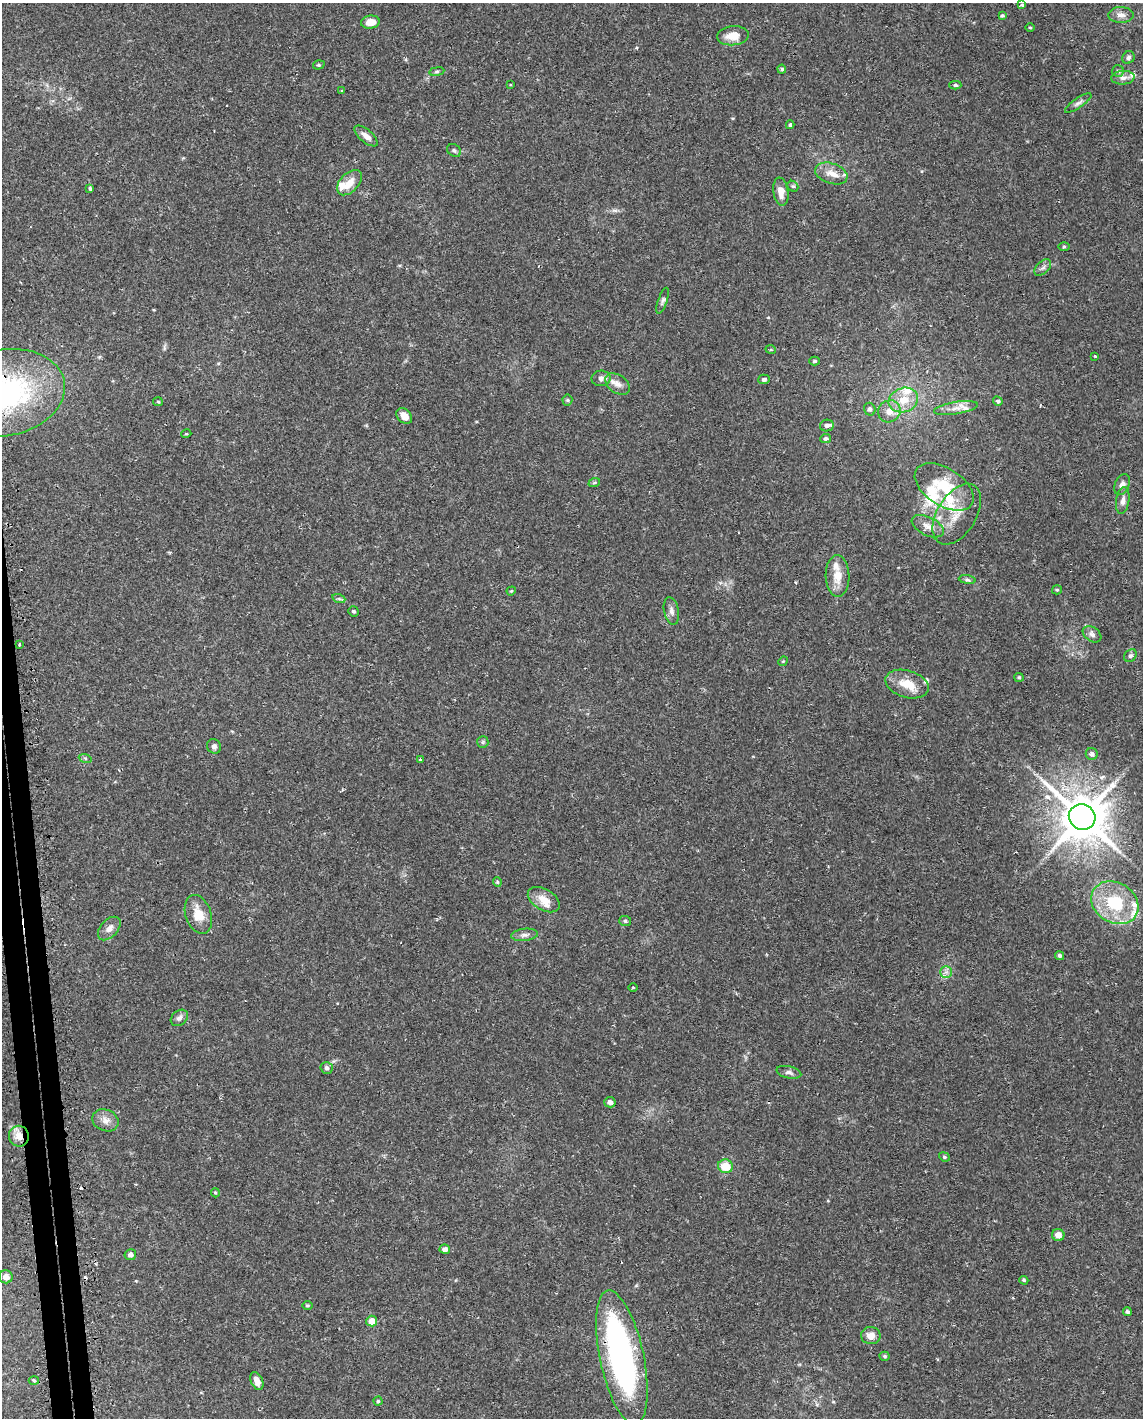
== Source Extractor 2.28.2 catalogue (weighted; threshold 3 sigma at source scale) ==
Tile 7 of 4 x 3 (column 3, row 2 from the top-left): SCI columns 2300-3440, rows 1501-2916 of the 4619 x 4388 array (HDU 1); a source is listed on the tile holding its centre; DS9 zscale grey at full resolution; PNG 1145 x 1420 px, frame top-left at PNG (2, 3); each listed source drawn as its Kron ellipse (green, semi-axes under 4 px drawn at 4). Shown black and unused: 2% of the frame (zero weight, under 2 of 3 exposures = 3% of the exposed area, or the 3 px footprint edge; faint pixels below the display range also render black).
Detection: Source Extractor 2.28.2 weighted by HDU 2 'WHT'; one run over the whole footprint, this tile lists its part. Background 0.029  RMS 0.003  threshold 0.0137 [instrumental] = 3 sigma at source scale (4.5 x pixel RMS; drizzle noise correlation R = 1.50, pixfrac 1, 0.0396/0.0396 arcsec/px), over >= 5 px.
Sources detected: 124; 1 inside a brighter object's white glare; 4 cosmic-ray / hot-pixel residue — neither listed nor drawn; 16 inside a brighter listed object's ellipse — not listed separately; the other 103 listed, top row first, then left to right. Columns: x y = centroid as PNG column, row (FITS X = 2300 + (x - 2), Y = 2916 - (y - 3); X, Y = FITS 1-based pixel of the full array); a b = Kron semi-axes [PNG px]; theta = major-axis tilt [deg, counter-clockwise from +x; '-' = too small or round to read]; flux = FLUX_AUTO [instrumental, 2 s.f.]
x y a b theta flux
1021 5 3 3 - 1.8
1002 15 4 3 - 0.41
1121 15 12 8 0 1.9
370 22 9 6 7 3.2
1030 27 5 3 - 0.3
733 36 16 9 6 4.3
1128 57 6 6 - 0.74
319 65 6 4 18 0.45
782 69 4 4 - 0.53
1118 71 6 5 - 0.56
437 72 7 4 8 0.51
1123 78 12 7 4 1.5
510 84 3 2 - 0.44
955 85 6 4 -2 0.57
342 91 3 3 - 0.45
1078 103 15 5 34 1
790 125 4 3 - 0.57
366 136 14 6 -40 2
454 150 7 6 - 0.68
831 173 17 10 -18 3.1
349 183 15 9 46 3.3
793 186 6 5 - 0.52
90 188 4 3 - 1.1
781 192 14 7 -82 2.7
1064 246 6 4 1 0.39
1043 268 10 6 44 1
663 301 14 4 72 0.78
771 350 5 3 - 0.27
1095 356 3 2 - 0.35
814 361 5 4 - 0.37
601 378 9 7 3 1.2
764 379 5 4 - 0.81
617 384 14 9 -35 2.2
5 393 61 43 11 68
567 400 5 5 - 0.46
903 400 15 12 20 5.2
998 401 5 4 - 0.55
158 402 5 4 - 0.35
956 408 22 6 9 2.4
870 409 6 5 - 0.84
889 411 11 11 - 2.9
404 416 9 6 -45 2.7
827 426 7 6 - 0.84
186 434 5 3 - 0.28
826 438 5 4 - 0.72
594 483 6 3 19 0.38
1122 485 11 7 65 1.4
944 487 33 18 -32 12
1123 501 13 6 81 1.5
957 514 34 19 58 8.6
928 526 17 9 -26 2.7
837 576 21 12 -88 4.8
967 580 8 4 -8 0.68
1057 590 5 4 - 0.37
511 591 5 3 - 0.27
339 599 6 4 -19 0.51
353 611 5 4 - 0.51
671 611 14 7 -78 1.4
1092 634 10 7 -34 1.1
19 645 3 3 - 0.68
1130 656 7 5 44 0.73
783 661 5 4 - 0.3
1019 677 5 4 - 0.36
907 684 22 13 -17 5.7
483 742 6 5 - 0.52
214 746 7 6 - 0.93
1092 754 6 5 - 1.2
85 758 6 4 -19 0.46
420 759 3 3 - 0.47
1082 817 13 12 - 1300
497 882 5 4 - 0.35
544 900 17 10 -30 4
1115 903 25 20 -32 15
198 914 20 13 -71 5.3
625 921 6 5 - 0.52
109 928 14 8 47 2
525 935 13 6 7 1.3
1060 956 5 4 - 0.57
946 972 6 6 - 1
633 987 4 3 - 0.31
179 1018 9 7 40 1.2
327 1068 6 6 - 0.69
789 1072 12 6 -13 1.1
610 1102 6 5 - 1.3
105 1120 13 10 -23 2.4
19 1136 10 10 - 3.1
944 1157 5 4 - 0.42
725 1166 7 7 - 5.6
215 1193 5 4 - 0.36
1058 1235 6 6 - 2.2
445 1249 5 4 - 1.4
130 1255 6 5 - 1.2
6 1277 7 6 - 2.1
1024 1280 5 3 - 0.37
307 1305 5 4 - 0.39
1127 1312 4 4 - 0.55
372 1321 5 5 - 3.4
871 1336 10 8 -1 2.5
885 1356 5 4 - 0.53
622 1357 68 22 -78 82
34 1380 5 3 - 0.36
257 1381 9 6 -66 2.5
378 1401 4 4 - 0.42
Overlapping masked pixels (flux is a lower limit): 2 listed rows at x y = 5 393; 19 1136
Isophote crosses this tile's border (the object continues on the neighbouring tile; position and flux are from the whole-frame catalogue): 1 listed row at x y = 5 393